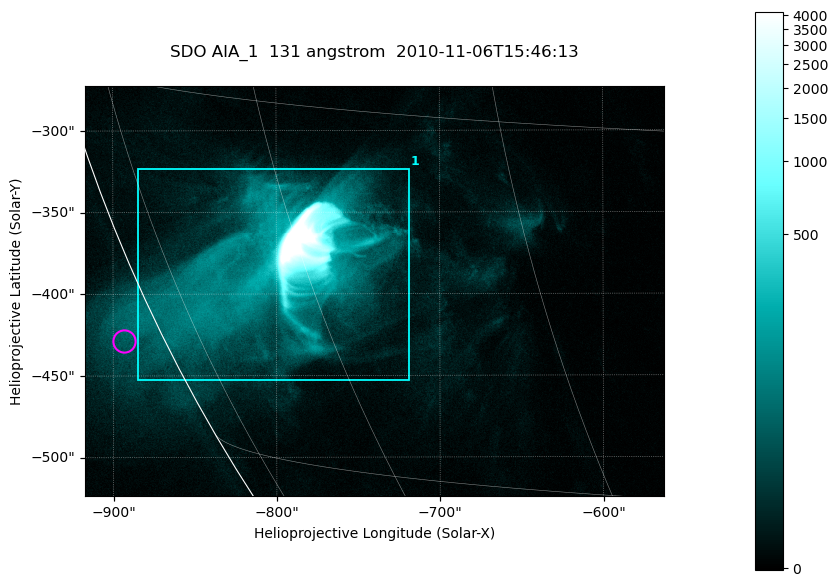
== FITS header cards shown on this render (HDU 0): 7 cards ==
TELESCOP= 'SDO     '           /
INSTRUME= 'AIA_1   '           /
WAVELNTH=                  131 /
WAVEUNIT= 'angstrom'           /
DATE-OBS= '2010-11-06T15:46:13.18' /
CTYPE1  = 'HPLN-TAN'           /
CTYPE2  = 'HPLT-TAN'           /

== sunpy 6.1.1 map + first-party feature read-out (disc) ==
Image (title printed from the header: SDO AIA_1  131 angstrom  2010-11-06T15:46:13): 590 x 417 px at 0.601 arcsec/px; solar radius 968 arcsec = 1612 px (partial field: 2.7% of the solar disc is inside the frame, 89% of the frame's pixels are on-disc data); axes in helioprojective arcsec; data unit not stated in the header (colour bar unlabelled)
Pointing: header CRPIX1/2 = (2045.07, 2040.72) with CRVAL1/2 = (0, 0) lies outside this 590 x 417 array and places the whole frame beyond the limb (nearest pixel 1.35 R_sun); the SolarSoft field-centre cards XCEN/YCEN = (-739.7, -398.4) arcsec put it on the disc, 767 arcsec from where CRPIX/CRVAL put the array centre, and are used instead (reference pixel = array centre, CRVAL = XCEN/YCEN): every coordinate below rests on XCEN/YCEN
Orientation: roll -0.139 deg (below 1 deg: not rotated)
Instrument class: DISC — disc imager (sunpy class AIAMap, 131 A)
Bright regions (active regions / flare kernels): reference = the on-disc median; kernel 5 px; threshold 5 sigma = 40.6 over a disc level ~7.48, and >= 1.15x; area >= 246 px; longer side >= 5 px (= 3 arcsec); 1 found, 1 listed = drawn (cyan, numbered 1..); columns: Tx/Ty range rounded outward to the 2 arcsec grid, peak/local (2 s.f.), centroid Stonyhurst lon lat
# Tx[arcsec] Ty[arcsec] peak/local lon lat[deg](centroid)
1 -886..-718 -454..-322 1682 -63 -22
Off-limb structures (1.02-1.3 R_sun): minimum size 123 px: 1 found; the strongest spans PA ~115..120 deg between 1.02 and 1.07 R_sun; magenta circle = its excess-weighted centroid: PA ~115 deg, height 1.02 R_sun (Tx ~-894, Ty ~-428 arcsec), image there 3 x the reference